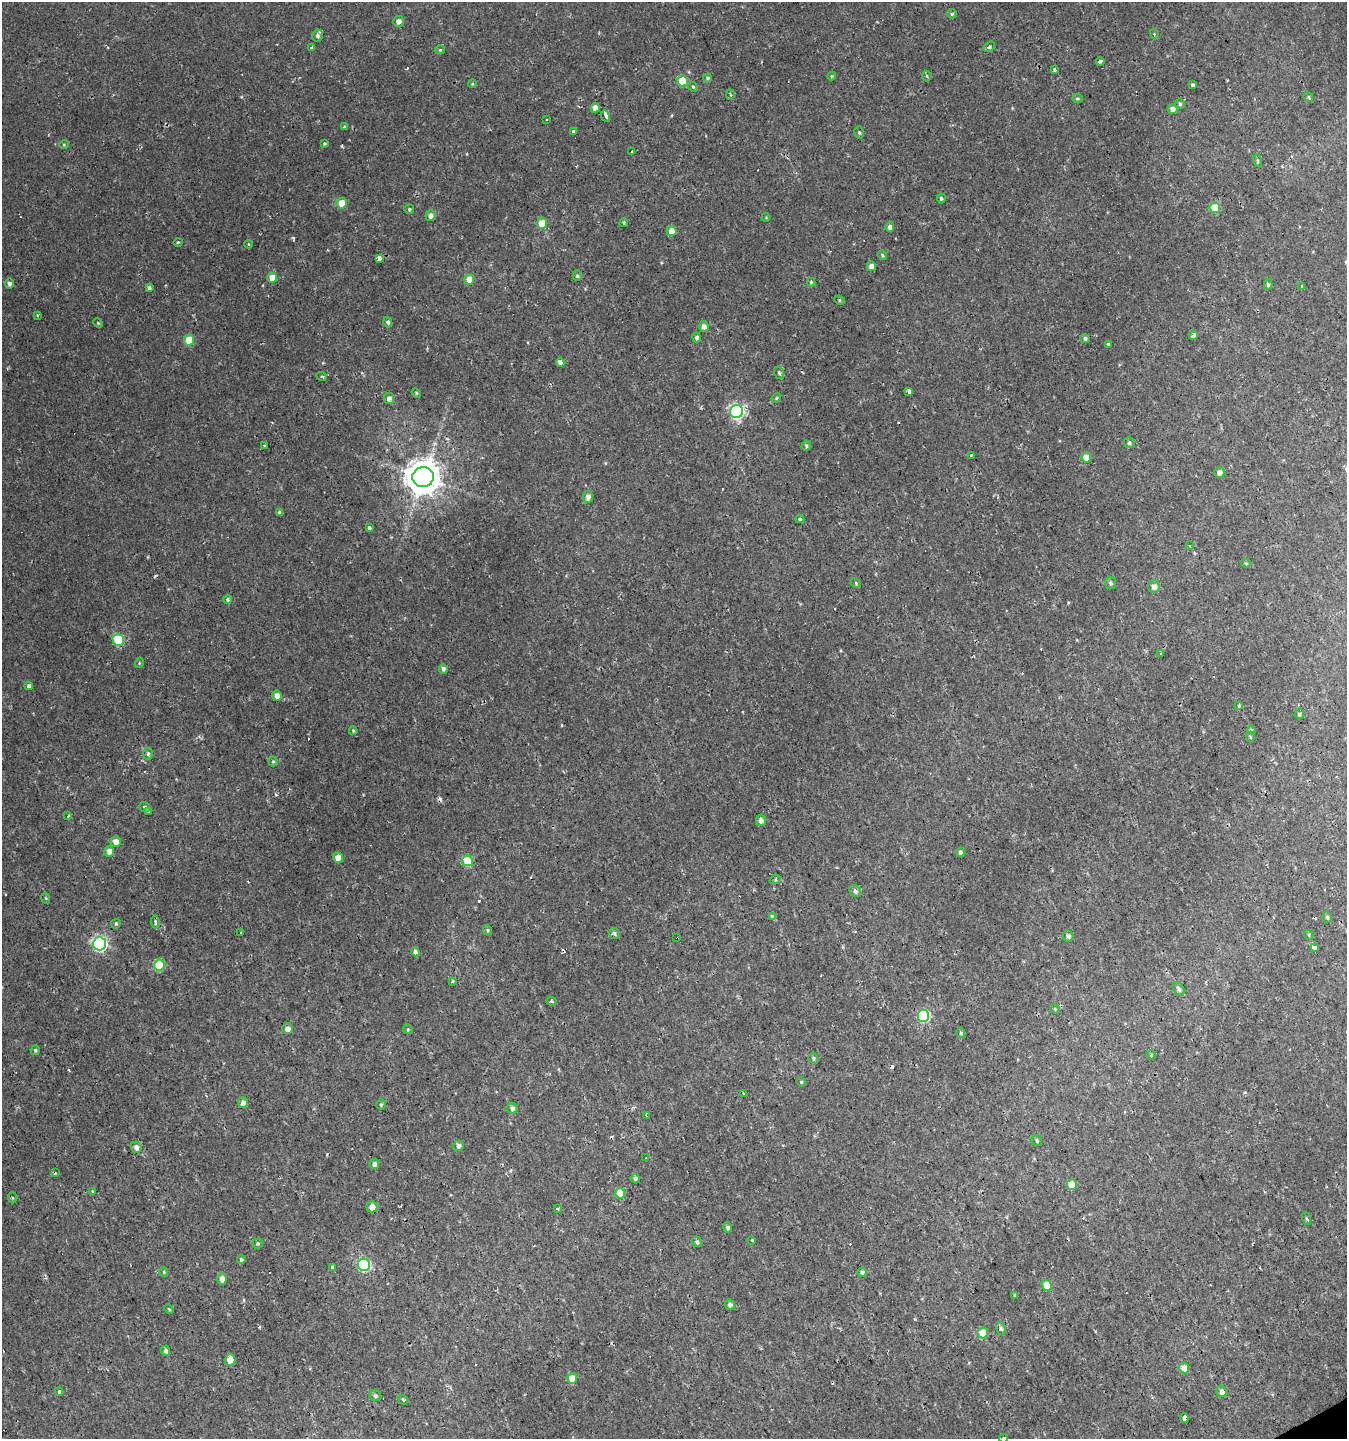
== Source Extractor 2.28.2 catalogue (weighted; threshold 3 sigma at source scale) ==
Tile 6 of 4 x 4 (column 2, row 2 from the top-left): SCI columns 1500-2844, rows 2875-4311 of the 5629 x 5748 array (HDU 1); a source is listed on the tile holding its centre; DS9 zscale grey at full resolution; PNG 1349 x 1441 px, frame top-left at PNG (2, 2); each listed source drawn as its Kron ellipse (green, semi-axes under 4 px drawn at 4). Shown black and unused: <1% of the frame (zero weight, under 2 of 3 exposures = <1% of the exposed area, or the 3 px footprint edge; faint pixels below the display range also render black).
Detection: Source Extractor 2.28.2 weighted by HDU 2 'WHT'; one run over the whole footprint, this tile lists its part. Background 0.00239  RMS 0.0018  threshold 0.00792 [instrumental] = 3 sigma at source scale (4.5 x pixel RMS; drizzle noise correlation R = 1.50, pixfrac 1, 0.0396/0.0396 arcsec/px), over >= 5 px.
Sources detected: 198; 13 cosmic-ray / hot-pixel residue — neither listed nor drawn; the other 185 listed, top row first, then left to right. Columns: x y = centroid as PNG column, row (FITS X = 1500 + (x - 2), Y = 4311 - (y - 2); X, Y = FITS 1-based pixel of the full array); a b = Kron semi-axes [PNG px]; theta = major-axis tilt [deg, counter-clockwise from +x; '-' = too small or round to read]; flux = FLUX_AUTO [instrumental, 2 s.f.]
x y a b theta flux
952 14 5 4 - 0.26
399 21 5 5 - 0.86
1154 34 5 3 - 0.17
318 36 6 5 - 0.48
312 47 3 3 - 2.6
989 47 6 4 31 0.44
440 50 5 4 - 0.18
1100 61 4 3 - 1.1
1055 70 4 3 - 0.32
832 76 4 4 - 0.24
927 76 5 4 - 0.22
707 78 4 4 - 0.32
682 81 5 5 - 5.7
472 84 4 3 - 0.15
1192 85 4 3 - 0.36
693 87 5 4 - 0.26
730 95 5 3 - 0.21
1308 97 5 4 - 0.24
1077 99 5 5 - 0.27
1180 104 5 5 - 0.28
595 108 5 4 - 1.3
1173 109 5 5 - 0.95
606 116 6 3 -66 280
547 120 3 2 - 0.31
344 127 4 4 - 0.24
573 131 3 3 - 1.7
859 132 6 4 -74 0.29
325 143 4 4 - 0.24
64 144 5 4 - 0.2
632 152 4 3 - 1.5
1257 160 6 4 -71 0.24
941 198 4 4 - 0.34
342 203 5 5 - 3.4
1215 208 5 5 - 6.8
409 209 5 4 - 0.28
430 216 5 5 - 0.86
766 217 4 4 - 0.16
542 223 5 5 - 3
624 223 4 3 - 0.21
890 227 5 4 - 0.66
672 231 5 5 - 2.1
178 242 4 3 - 0.16
249 244 4 3 - 0.18
882 255 5 4 - 0.31
379 258 4 3 - 1.4
871 266 5 4 - 1.1
577 275 5 4 - 0.32
272 278 5 5 - 2.9
469 280 5 5 - 2.4
811 282 4 4 - 0.24
9 284 5 4 - 0.51
1268 284 5 4 - 0.42
1301 286 3 3 - 0.48
149 288 4 3 - 0.38
840 300 5 4 - 0.25
37 315 3 3 - 0.65
388 322 5 4 - 0.39
98 323 5 3 - 0.17
704 326 5 5 - 0.9
1193 335 4 3 - 0.81
697 337 5 4 - 0.45
1085 338 5 4 - 0.38
189 340 5 5 - 5.1
1108 344 3 3 - 0.25
560 362 5 4 - 0.75
779 373 6 5 - 0.36
322 376 5 3 - 0.26
909 391 4 3 - 1.8
416 393 5 4 - 0.19
389 398 5 5 - 0.72
776 398 5 4 - 0.23
737 411 7 6 - 43
1129 443 5 5 - 0.37
264 446 4 3 - 0.27
806 446 5 4 - 0.32
971 455 3 2 - 0.5
1086 457 5 5 - 2.4
1219 472 5 5 - 0.95
423 477 10 10 - 390
588 497 6 5 - 0.78
280 513 4 3 - 0.43
800 519 4 4 - 0.3
369 528 3 3 - 0.87
1189 546 4 3 - 0.26
1246 563 5 4 - 0.2
856 583 5 4 - 0.24
1111 583 6 5 - 0.45
1154 586 6 5 - 0.97
228 599 4 4 - 0.36
118 640 6 5 - 9.3
1161 653 4 3 - 0.16
139 663 5 3 - 0.18
443 669 4 4 - 0.48
29 686 4 3 - 0.58
277 696 5 4 - 1.2
1239 706 3 3 - 0.25
1299 714 5 4 - 0.36
1251 730 4 3 - 0.2
353 731 4 3 - 0.23
1250 737 5 3 - 0.18
148 754 6 4 -88 0.36
273 762 5 4 - 0.25
145 807 5 4 - 0.39
149 811 3 3 - 1.8
68 816 3 3 - 0.43
761 820 5 5 - 0.77
116 842 5 5 - 1.2
109 851 5 5 - 1.3
960 852 4 4 - 0.48
338 858 5 5 - 2
467 861 5 5 - 8
775 880 6 4 18 0.2
855 891 6 5 - 0.49
45 898 5 3 - 0.2
773 917 4 3 - 1.1
1327 917 5 4 - 0.3
155 922 6 4 -84 0.4
116 924 5 4 - 0.31
488 930 5 4 - 0.25
241 933 3 3 - 1.4
614 933 5 5 - 0.42
1309 935 5 3 - 0.18
1068 936 5 5 - 0.48
677 938 3 2 - 0.57
99 944 7 6 - 36
1314 947 4 3 - 0.7
415 952 4 4 - 0.53
159 965 5 5 - 9.4
452 981 4 3 - 0.23
1179 989 7 5 -58 0.49
551 1001 5 4 - 0.3
1055 1009 5 4 - 0.18
923 1016 6 6 - 19
287 1028 5 5 - 0.89
408 1029 5 4 - 0.23
961 1033 5 4 - 0.34
35 1050 5 4 - 0.27
1151 1055 4 4 - 0.17
813 1058 5 5 - 0.3
801 1082 5 4 - 0.22
744 1094 3 3 - 1.1
243 1103 5 5 - 0.72
381 1105 5 5 - 0.3
512 1108 5 5 - 0.68
646 1116 4 2 - 0.35
1037 1141 6 5 - 0.35
459 1146 5 5 - 0.62
136 1147 6 5 - 0.87
646 1158 4 2 - 0.43
374 1164 5 5 - 0.71
55 1173 4 2 - 0.16
635 1179 4 4 - 0.71
1072 1185 5 5 - 2.5
93 1192 3 3 - 0.34
620 1193 5 5 - 4.1
12 1198 5 3 - 0.18
372 1207 5 5 - 1.5
557 1209 3 3 - 0.44
1306 1218 7 3 -71 0.22
728 1227 5 4 - 0.44
752 1240 3 3 - 0.12
697 1242 5 4 - 0.43
258 1243 5 5 - 0.3
241 1260 4 4 - 0.43
364 1265 6 6 - 20
333 1267 4 3 - 1.6
164 1272 5 4 - 0.19
862 1272 4 4 - 0.39
222 1279 6 5 - 1.2
1047 1285 5 5 - 2.2
1015 1295 4 3 - 0.26
730 1305 5 5 - 0.6
169 1309 5 3 - 0.17
1001 1329 6 4 -73 0.45
983 1333 5 5 - 4.8
165 1351 5 4 - 0.54
230 1360 6 5 - 2
1184 1368 5 5 - 2
572 1379 5 5 - 3.4
59 1391 4 3 - 0.3
1221 1391 6 5 - 0.89
375 1395 6 5 - 0.39
403 1400 5 3 - 0.19
1184 1418 5 4 - 6.3
1003 1438 4 3 - 0.91
Overlapping masked pixels (flux is a lower limit): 2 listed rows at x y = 773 917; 677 938
Isophote crosses this tile's border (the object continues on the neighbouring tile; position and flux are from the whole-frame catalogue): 1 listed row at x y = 1003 1438